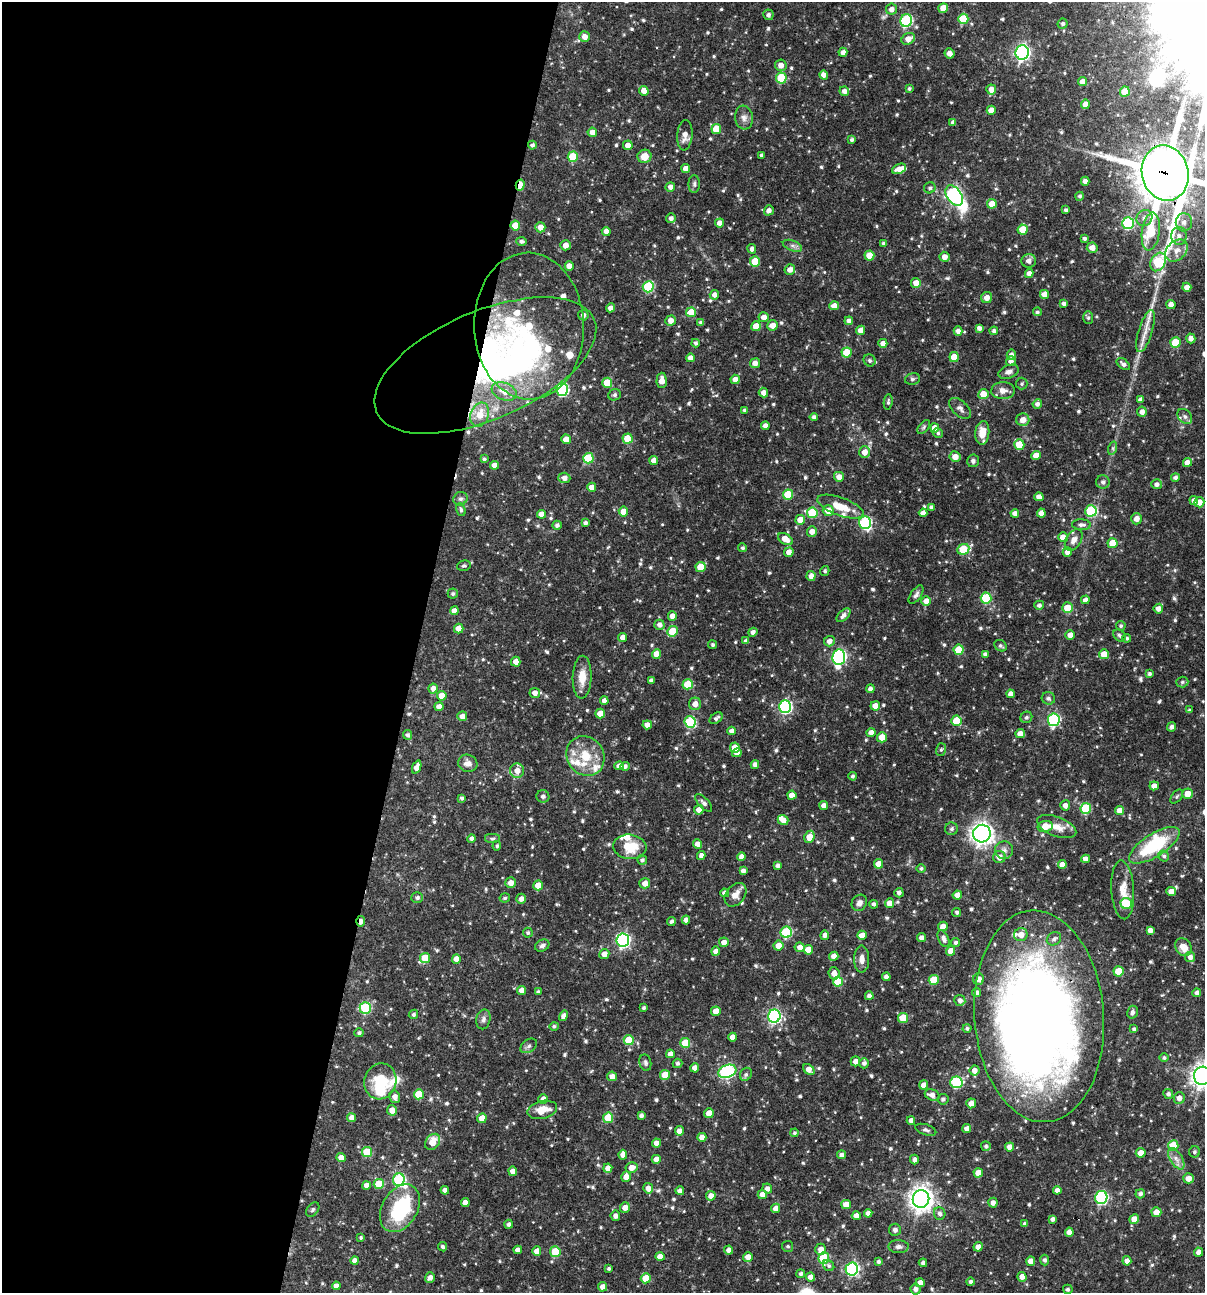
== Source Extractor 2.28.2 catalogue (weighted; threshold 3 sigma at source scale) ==
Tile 5 of 4 x 4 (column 1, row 2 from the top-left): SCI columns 251-1453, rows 2584-3874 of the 5187 x 5168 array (HDU 1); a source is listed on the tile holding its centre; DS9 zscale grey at full resolution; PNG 1207 x 1295 px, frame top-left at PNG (2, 2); each listed source drawn as its Kron ellipse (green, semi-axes under 4 px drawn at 4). Shown black and unused: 35% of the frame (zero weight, under 3 of 4 exposures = <1% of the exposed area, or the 3 px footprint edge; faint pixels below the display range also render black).
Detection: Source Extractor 2.28.2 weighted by HDU 2 'WHT'; one run over the whole footprint, this tile lists its part. Background 0.066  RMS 0.0035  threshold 0.0157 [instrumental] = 3 sigma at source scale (4.5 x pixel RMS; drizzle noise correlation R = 1.50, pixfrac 1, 0.05/0.05 arcsec/px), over >= 5 px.
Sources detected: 769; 7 inside a brighter object's white glare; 2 cosmic-ray / hot-pixel residue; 1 long thin detection or spike segment (spike, bleed or trail) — neither listed nor drawn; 23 inside a brighter listed object's ellipse — not listed separately; of the other 736, all 500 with FLUX_AUTO >= 0.649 (the completeness limit of this list) listed and drawn (236 fainter detections not listed), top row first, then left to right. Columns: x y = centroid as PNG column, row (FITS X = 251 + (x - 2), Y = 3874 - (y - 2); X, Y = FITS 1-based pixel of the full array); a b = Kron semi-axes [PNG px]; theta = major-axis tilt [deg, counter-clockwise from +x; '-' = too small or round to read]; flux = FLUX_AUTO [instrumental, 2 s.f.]
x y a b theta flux
943 8 5 4 - 3.6
892 9 5 5 - 2.1
768 15 5 5 - 1.1
963 19 5 5 - 12
906 20 6 6 - 36
1063 24 5 5 - 0.87
585 37 5 5 - 2.4
908 39 7 5 29 2.9
843 52 4 4 - 1.5
1022 52 7 6 - 94
950 53 5 5 - 1.7
781 65 6 5 - 2.4
824 75 4 4 - 2
781 78 5 5 - 13
1082 82 4 4 - 2.6
909 88 4 4 - 0.69
991 90 5 5 - 2.7
644 91 5 4 - 2.9
844 91 5 4 - 1.6
1125 92 5 5 - 5.5
1085 104 4 4 - 2.2
991 110 4 4 - 2.4
744 118 12 9 -83 1.9
953 123 4 4 - 1.2
716 129 5 5 - 7.5
592 132 5 4 - 2.2
685 135 15 7 86 3
852 140 4 4 - 0.81
532 145 4 4 - 0.92
628 145 5 4 - 2.7
761 155 4 3 - 0.78
644 156 7 6 - 4.3
573 157 5 5 - 13
686 168 4 4 - 2.3
899 169 7 5 22 2.5
1165 173 28 23 -78 1500
1085 181 4 4 - 2.1
694 184 9 5 89 0.86
520 185 6 3 74 6
670 187 5 4 - 1.7
930 188 6 5 - 0.88
954 196 11 7 -55 90
1080 196 4 4 - 0.72
992 204 5 4 - 5
769 210 5 4 - 1.7
1066 210 4 4 - 0.92
671 218 5 4 - 1.3
1144 218 8 7 - 2.1
1184 222 9 8 - 2.1
720 223 4 4 - 2.4
1128 223 6 5 - 34
515 226 5 5 - 6.6
540 227 5 5 - 2.9
1023 230 5 5 - 6.9
606 231 4 4 - 2.5
1151 232 19 9 82 15
1179 236 9 8 - 1.6
1085 238 4 4 - 0.89
521 241 5 4 - 1
883 243 4 4 - 0.67
565 245 5 5 - 2.5
792 246 10 5 -21 1.1
1092 248 5 5 - 2.3
752 249 4 4 - 1.4
1177 250 12 9 43 3.1
869 255 5 5 - 5.2
944 257 5 5 - 2.1
755 261 5 5 - 9.3
1029 261 7 7 - 2
1158 262 10 7 61 23
569 266 4 4 - 2.8
790 269 5 5 - 2.1
1029 273 4 4 - 2.1
916 283 5 5 - 2.9
648 287 6 5 - 27
1187 287 4 4 - 2.3
1044 294 4 4 - 2.8
714 295 5 4 - 1.7
987 298 5 5 - 2.4
1064 303 4 3 - 1
1171 305 4 4 - 1.9
834 306 5 4 - 2.5
610 308 4 4 - 2.1
691 312 5 5 - 6
1037 312 4 4 - 0.69
583 315 5 5 - 1.4
764 317 5 5 - 2.2
1088 318 6 5 - 0.79
671 321 5 5 - 2.5
849 321 4 4 - 1.4
701 323 4 3 - 1.1
773 325 5 5 - 2.7
529 326 73 55 -88 52
756 326 5 5 - 5.8
979 328 4 4 - 1.4
861 330 5 4 - 3.2
958 331 4 4 - 1.9
994 331 4 4 - 0.98
1145 331 22 7 73 3.7
1191 338 5 4 - 1.6
696 343 4 4 - 0.91
883 343 4 4 - 2.4
1175 343 5 5 - 11
847 352 5 5 - 7.5
1011 355 5 4 - 1.3
954 357 5 4 - 5.2
690 358 4 4 - 2.3
870 360 6 5 - 0.95
1011 361 5 5 - 1.6
755 363 5 5 - 2.1
1123 364 7 4 -39 1.2
485 365 118 54 23 210
1009 372 10 6 20 1.6
735 379 5 4 - 2.3
912 379 8 5 14 0.74
662 380 8 5 88 3.1
607 383 5 5 - 7.4
1022 384 6 5 - 0.68
562 389 6 6 - 42
1003 390 11 8 0 2.2
504 391 13 8 -21 3.8
763 393 5 4 - 2.1
983 394 5 5 - 4.7
615 395 6 5 - 0.83
1140 400 4 4 - 1.4
888 402 8 4 82 0.75
1037 404 5 4 - 1.3
960 408 13 7 -43 1.6
744 410 4 3 - 0.7
1142 412 5 5 - 2
480 415 12 9 70 4.9
1185 416 9 6 -48 1.2
814 417 4 4 - 1.2
1023 420 6 6 - 2.6
765 426 4 4 - 2.1
924 427 8 4 50 0.66
935 428 5 4 - 3.2
938 433 5 4 - 0.71
982 433 12 7 85 4.2
566 439 4 4 - 3.6
628 439 5 5 - 8.8
1019 444 5 5 - 7.6
1113 448 7 4 72 0.66
865 452 6 5 - 2.7
1036 455 5 4 - 3.2
955 457 5 5 - 2.6
588 458 5 5 - 16
484 459 4 3 - 0.71
654 460 4 4 - 2.4
973 461 6 6 - 0.92
1187 463 4 4 - 2.6
495 465 4 4 - 2.3
839 477 5 5 - 2.3
1175 477 4 4 - 1
564 478 6 5 - 1.8
1103 482 7 6 - 1.3
1157 484 5 5 - 1.4
592 487 4 4 - 3
788 494 5 5 - 10
1039 497 4 4 - 2.4
460 499 7 6 - 0.94
1194 500 4 4 - 1.7
1199 502 5 5 - 2.3
840 507 24 9 -20 6.8
931 507 4 4 - 1.1
461 510 6 4 -73 0.86
828 511 5 5 - 3.6
1091 511 6 5 - 23
623 512 5 4 - 4.4
812 513 5 5 - 14
923 513 4 4 - 2.1
1015 513 4 4 - 1.7
1041 513 4 4 - 2.6
541 514 4 4 - 2.8
1136 519 6 5 - 2.3
800 520 5 5 - 4.8
585 523 4 4 - 1.1
865 523 6 6 - 39
557 525 4 4 - 1.1
1081 525 9 5 -4 1.3
812 531 5 5 - 2.3
1063 537 5 5 - 2.6
785 539 8 5 -32 3.8
1074 540 11 7 60 2.1
1112 543 5 5 - 6.4
742 548 4 4 - 0.73
963 549 6 5 - 15
789 552 5 4 - 2.3
1067 552 5 4 - 2.2
464 566 7 5 15 0.73
700 567 5 5 - 6.5
825 571 5 4 - 0.74
811 576 5 4 - 2
453 594 5 5 - 0.84
916 595 11 5 56 1.1
986 598 5 5 - 17
1085 600 4 4 - 1.6
926 601 5 5 - 3.1
1039 605 5 4 - 1.1
1067 608 5 5 - 6.2
1158 609 5 4 - 1.9
454 611 4 4 - 2.1
843 615 8 5 45 1.6
672 616 5 4 - 2.3
659 625 5 5 - 1.5
1121 626 5 4 - 0.72
459 628 5 4 - 3.7
673 631 5 5 - 8.5
753 632 4 4 - 1.3
1070 635 4 4 - 2.4
1120 636 7 5 -45 0.74
623 637 4 4 - 2.3
1127 638 4 4 - 0.77
746 641 4 4 - 1.2
829 641 5 5 - 2.1
712 645 4 4 - 0.68
1000 646 6 5 - 0.8
959 650 5 5 - 9.8
657 654 5 4 - 3.6
985 654 4 4 - 1
1104 654 5 5 - 4.3
839 657 8 6 81 71
516 662 5 4 - 2.4
1149 674 4 4 - 0.91
582 677 21 9 88 5.2
651 680 4 3 - 1.2
1182 682 6 5 - 0.72
688 684 5 5 - 7.1
433 688 5 4 - 2.1
870 689 4 4 - 1.3
535 693 5 5 - 1.8
1011 694 4 4 - 2.2
442 696 5 4 - 4.2
1048 698 7 6 - 1.1
604 701 4 4 - 2
695 704 6 6 - 2.3
439 706 4 4 - 2
875 706 5 4 - 3.2
785 707 6 6 - 48
1189 710 4 4 - 0.65
600 714 5 5 - 4.4
462 716 5 5 - 2.4
1026 717 6 5 - 0.83
716 718 7 5 34 0.99
1054 720 6 6 - 45
956 721 5 5 - 7.6
690 722 6 5 - 26
647 725 5 4 - 2.4
1171 727 5 4 - 1.1
732 731 4 4 - 1.8
871 732 4 4 - 2.3
1020 734 4 4 - 2.5
407 735 5 4 - 0.89
882 737 5 5 - 5.1
735 748 5 5 - 4.2
941 749 6 5 - 0.74
737 753 5 4 - 1.9
585 756 20 18 -55 9.7
468 763 10 8 -18 2.3
755 765 4 4 - 1.6
619 766 4 4 - 2.1
625 766 4 4 - 1.2
417 767 7 4 67 2.6
517 771 7 7 - 3.3
853 776 4 4 - 0.79
1154 786 5 4 - 2.1
1188 794 5 5 - 3.7
792 795 4 4 - 3
543 796 6 6 - 1.4
1177 797 8 5 53 0.65
462 798 4 3 - 0.84
704 803 11 5 -47 1.1
824 805 4 4 - 2
1065 805 5 5 - 1.8
1086 808 5 5 - 21
699 810 5 4 - 2.3
1120 811 4 4 - 3.5
783 820 5 5 - 2.3
1045 826 7 5 10 4.8
1057 827 20 9 -21 4.6
951 829 6 6 - 0.97
982 834 9 8 - 210
810 837 6 5 - 4.8
471 838 4 4 - 1.2
492 839 8 5 0 0.8
697 844 5 4 - 2.1
1154 845 29 11 32 22
497 846 5 4 - 0.72
630 847 17 12 -6 9.3
1004 850 9 9 - 1.6
701 855 4 4 - 1.8
1164 856 6 5 - 0.86
742 857 4 4 - 2.3
999 857 6 6 - 2.7
1085 859 4 4 - 2.1
642 860 5 4 - 0.97
878 864 5 4 - 3.7
1062 865 4 4 - 2.2
778 866 4 4 - 1.1
921 868 4 4 - 0.65
743 871 4 4 - 1.7
511 883 5 5 - 2.4
645 883 5 5 - 2.4
538 885 5 4 - 4.5
1123 890 29 11 -86 5.4
1171 891 5 4 - 2.6
725 893 4 4 - 1.6
899 893 4 4 - 1.1
735 895 13 9 52 2.9
957 895 4 4 - 2.5
417 898 6 5 - 1.1
505 898 5 4 - 0.77
521 899 5 4 - 1.6
859 903 8 7 - 1.8
889 903 5 4 - 2.9
1126 903 5 5 - 14
874 904 4 4 - 1
957 912 4 4 - 0.8
686 920 4 4 - 1.8
361 921 5 3 - 2
671 921 4 3 - 0.81
943 926 5 4 - 2.6
1150 930 4 4 - 1.7
786 932 6 5 - 25
528 933 5 5 - 0.8
1021 934 6 6 - 3
825 935 5 4 - 1.7
862 935 4 4 - 2.6
921 938 4 4 - 1.6
943 939 9 5 -65 1.7
1054 939 7 6 - 1.2
623 940 7 6 - 63
724 942 5 4 - 2.1
955 943 4 4 - 0.81
542 946 7 5 30 1.1
778 946 5 5 - 3.2
800 947 5 5 - 2
1183 947 9 7 -53 3.4
808 950 5 5 - 4.9
716 951 4 4 - 2.5
951 951 5 4 - 4.1
604 954 5 5 - 2.5
834 956 5 4 - 2.1
1190 957 5 5 - 1.6
425 958 5 5 - 7.9
456 959 4 4 - 2.9
862 959 14 7 -90 2.1
1119 971 5 5 - 8.2
834 973 6 5 - 2.2
886 977 4 4 - 1.6
979 979 5 5 - 2.8
934 980 5 5 - 10
838 981 5 5 - 8.9
521 990 4 4 - 2.5
538 992 3 3 - 0.73
977 993 4 4 - 1.7
1197 993 4 4 - 1.4
869 996 4 4 - 1.4
960 1000 5 5 - 1.5
365 1008 6 5 - 28
644 1008 3 3 - 0.72
716 1011 5 5 - 4.7
1132 1012 6 5 - 1
413 1014 5 4 - 0.84
563 1016 5 4 - 1.5
774 1016 6 6 - 64
1039 1016 106 64 -86 420
903 1018 5 5 - 9
483 1019 10 7 77 1.3
554 1026 4 4 - 0.77
967 1028 4 4 - 0.81
1134 1029 4 3 - 0.9
359 1033 5 4 - 0.82
733 1037 4 4 - 3.1
629 1040 5 5 - 8.8
685 1043 5 5 - 8.5
529 1046 9 6 34 1
670 1054 4 4 - 2.1
1164 1058 5 4 - 0.76
855 1061 5 4 - 1.9
645 1063 8 6 -77 0.82
677 1063 5 4 - 0.96
864 1063 5 5 - 1.1
695 1068 4 4 - 2.4
809 1069 6 4 -43 2.5
974 1070 5 5 - 2.2
727 1071 9 6 20 55
746 1074 7 5 58 0.8
665 1075 5 5 - 6
612 1076 5 5 - 2.4
1202 1076 9 8 - 230
380 1081 18 16 73 13
956 1082 6 6 - 28
924 1085 4 4 - 2.3
419 1094 5 5 - 10
1168 1094 5 5 - 1
932 1095 7 5 -23 2
395 1097 6 5 - 2
1179 1098 6 5 - 1.9
543 1099 5 4 - 2.4
943 1099 5 5 - 0.91
971 1103 5 4 - 2.1
392 1110 5 5 - 2.5
542 1110 15 8 14 5.2
709 1113 5 4 - 4.4
641 1115 4 4 - 1.2
352 1118 4 4 - 2.4
482 1118 5 4 - 4.2
608 1118 5 5 - 8.6
911 1120 4 4 - 1.8
967 1129 4 4 - 2
926 1130 11 5 -17 0.93
679 1131 5 4 - 2.4
794 1133 4 4 - 0.69
702 1137 4 4 - 2.3
433 1142 9 6 52 4.7
656 1143 4 4 - 2.3
1173 1145 5 5 - 8.1
986 1146 5 5 - 0.76
1009 1147 4 4 - 2.4
367 1152 5 5 - 11
1194 1152 5 5 - 0.82
1141 1153 5 5 - 3.2
623 1155 5 4 - 2.8
841 1155 4 4 - 1.3
341 1158 4 4 - 3
656 1159 4 4 - 2.7
1176 1159 12 6 -58 2.1
914 1160 5 4 - 1.3
631 1167 6 5 - 2.6
608 1168 4 4 - 2.4
513 1171 4 4 - 2.5
978 1173 5 4 - 3.5
626 1177 5 5 - 2.9
1188 1178 5 5 - 2.5
399 1180 6 6 - 34
379 1184 5 5 - 8.3
366 1185 4 4 - 2.2
648 1188 5 5 - 2.4
767 1189 5 5 - 1.6
445 1190 4 4 - 1.7
1057 1190 4 4 - 1.7
680 1191 4 4 - 1.8
1140 1194 5 4 - 0.98
762 1195 5 4 - 2.5
711 1196 5 5 - 2.4
1101 1197 6 6 - 43
921 1199 9 8 - 270
465 1202 4 4 - 2
993 1203 5 4 - 1.6
846 1205 5 4 - 3.6
625 1207 5 5 - 2.4
400 1208 26 17 59 26
776 1208 5 4 - 2.6
313 1210 8 5 53 0.76
1156 1212 5 5 - 3.7
868 1213 4 4 - 1.7
940 1213 6 5 - 1.3
856 1215 4 4 - 2.1
615 1216 5 5 - 1.3
1052 1219 4 3 - 1.1
1134 1219 5 4 - 3
509 1224 4 4 - 1
1025 1224 4 3 - 0.9
895 1230 6 6 - 1.1
1069 1232 5 4 - 2.2
361 1238 4 3 - 0.67
788 1246 5 5 - 0.7
443 1247 4 4 - 0.88
899 1247 10 6 -2 1.4
978 1247 5 4 - 2.7
821 1249 6 5 - 2.7
518 1250 4 4 - 2.1
729 1250 4 4 - 1.9
537 1251 4 4 - 2.8
555 1252 5 5 - 11
1198 1252 4 4 - 1.9
660 1256 4 4 - 2.7
748 1257 5 5 - 2.6
824 1258 6 5 - 17
1044 1260 5 5 - 0.84
355 1261 4 4 - 2.2
1031 1261 5 4 - 2.8
1127 1261 4 4 - 2.1
878 1262 4 4 - 0.82
923 1263 4 4 - 1.1
829 1266 6 5 - 0.79
609 1269 3 3 - 0.74
852 1269 6 6 - 61
801 1274 4 4 - 0.92
810 1277 4 4 - 2
1022 1277 5 4 - 2
430 1278 5 5 - 1.7
646 1278 5 5 - 7.1
970 1282 4 4 - 0.89
920 1283 4 4 - 2.2
336 1286 4 4 - 2
602 1287 4 4 - 2.1
915 1289 5 5 - 1.3
1068 1289 5 4 - 0.82
Overlapping masked pixels (flux is a lower limit): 5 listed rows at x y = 1165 173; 520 185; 485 365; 361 921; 1039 1016
Isophote crosses this tile's border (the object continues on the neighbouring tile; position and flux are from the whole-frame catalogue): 2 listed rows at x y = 1165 173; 1202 1076